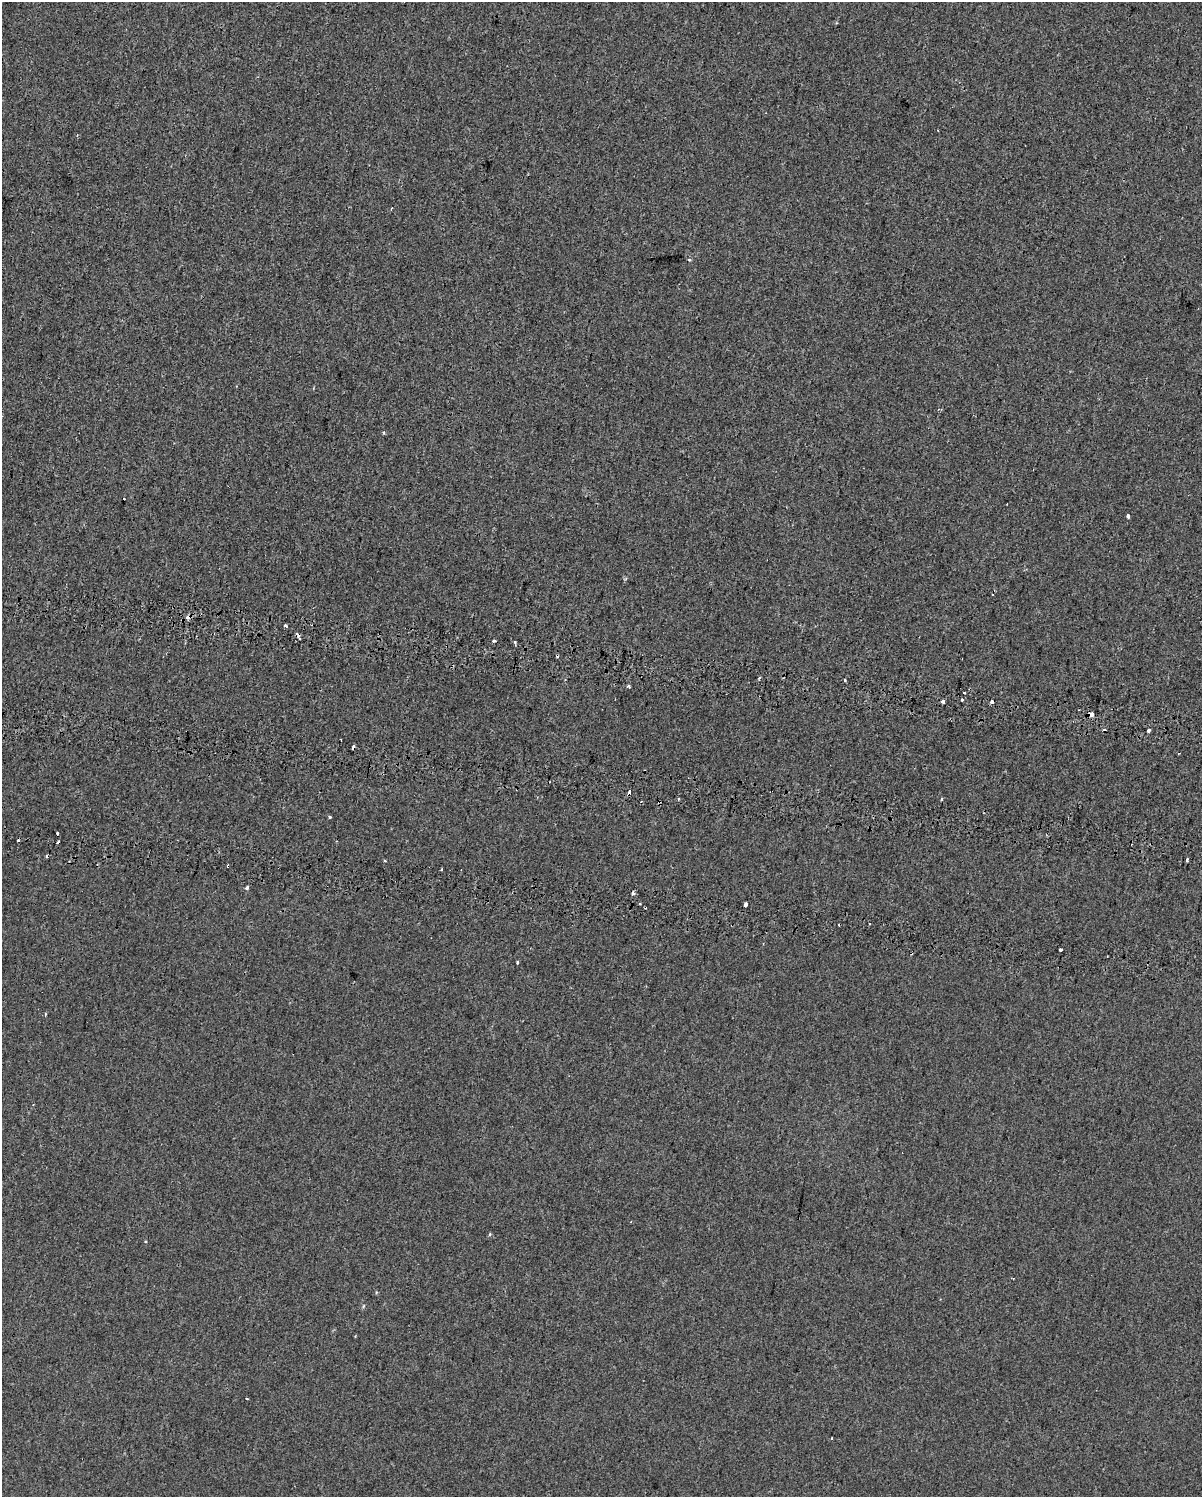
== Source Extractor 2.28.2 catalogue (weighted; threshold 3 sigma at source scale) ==
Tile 7 of 4 x 3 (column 3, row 2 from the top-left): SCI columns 2542-3741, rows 1877-3371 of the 5091 x 5303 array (HDU 1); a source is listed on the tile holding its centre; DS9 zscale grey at full resolution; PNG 1204 x 1499 px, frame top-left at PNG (2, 2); no overlay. Shown black and unused: <1% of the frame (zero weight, under 2 of 3 exposures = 11% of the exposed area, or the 3 px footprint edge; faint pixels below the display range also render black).
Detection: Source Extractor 2.28.2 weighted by HDU 2 'WHT'; one run over the whole footprint, this tile lists its part. Background -0.00165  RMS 0.0067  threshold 0.03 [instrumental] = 3 sigma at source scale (4.5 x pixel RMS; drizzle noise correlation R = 1.50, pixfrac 1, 0.0396/0.0396 arcsec/px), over >= 5 px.
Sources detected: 47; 14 cosmic-ray / hot-pixel residue — not listed; the other 33 listed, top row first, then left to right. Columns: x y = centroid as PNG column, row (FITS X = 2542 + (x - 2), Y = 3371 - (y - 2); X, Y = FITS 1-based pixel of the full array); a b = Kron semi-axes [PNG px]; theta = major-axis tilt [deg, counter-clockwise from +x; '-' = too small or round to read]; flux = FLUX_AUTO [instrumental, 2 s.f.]
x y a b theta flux
384 432 4 3 - 0.78
1128 516 3 3 - 23
188 617 5 3 - 6.9
285 625 3 3 - 1.6
298 636 8 3 -65 1.7
494 640 3 3 - 1.7
515 642 3 3 - 1.6
759 678 4 3 - 0.87
844 680 3 3 - 2.1
628 686 5 3 - 0.8
964 693 3 2 - 1.2
961 700 3 3 - 2.1
943 701 4 3 - 7.7
992 702 3 3 - 20
1091 714 4 3 - 6.7
1148 730 3 3 - 2.4
353 747 4 3 - 10
629 792 4 3 - 15
941 799 4 3 - 0.78
330 816 3 3 - 1.1
57 834 3 3 - 3.3
18 841 3 3 - 2.5
1187 860 3 3 - 3.2
228 866 3 3 - 2.6
247 888 3 3 - 6.8
632 894 3 3 - 3.1
745 905 4 3 - 5.6
1060 949 3 3 - 3.3
517 962 5 3 - 0.66
45 1014 4 3 - 0.89
490 1234 3 3 - 1.1
363 1306 6 3 71 0.71
247 1399 3 2 - 0.68
Overlapping masked pixels (flux is a lower limit): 7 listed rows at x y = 188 617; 298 636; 992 702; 1091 714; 353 747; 629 792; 228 866